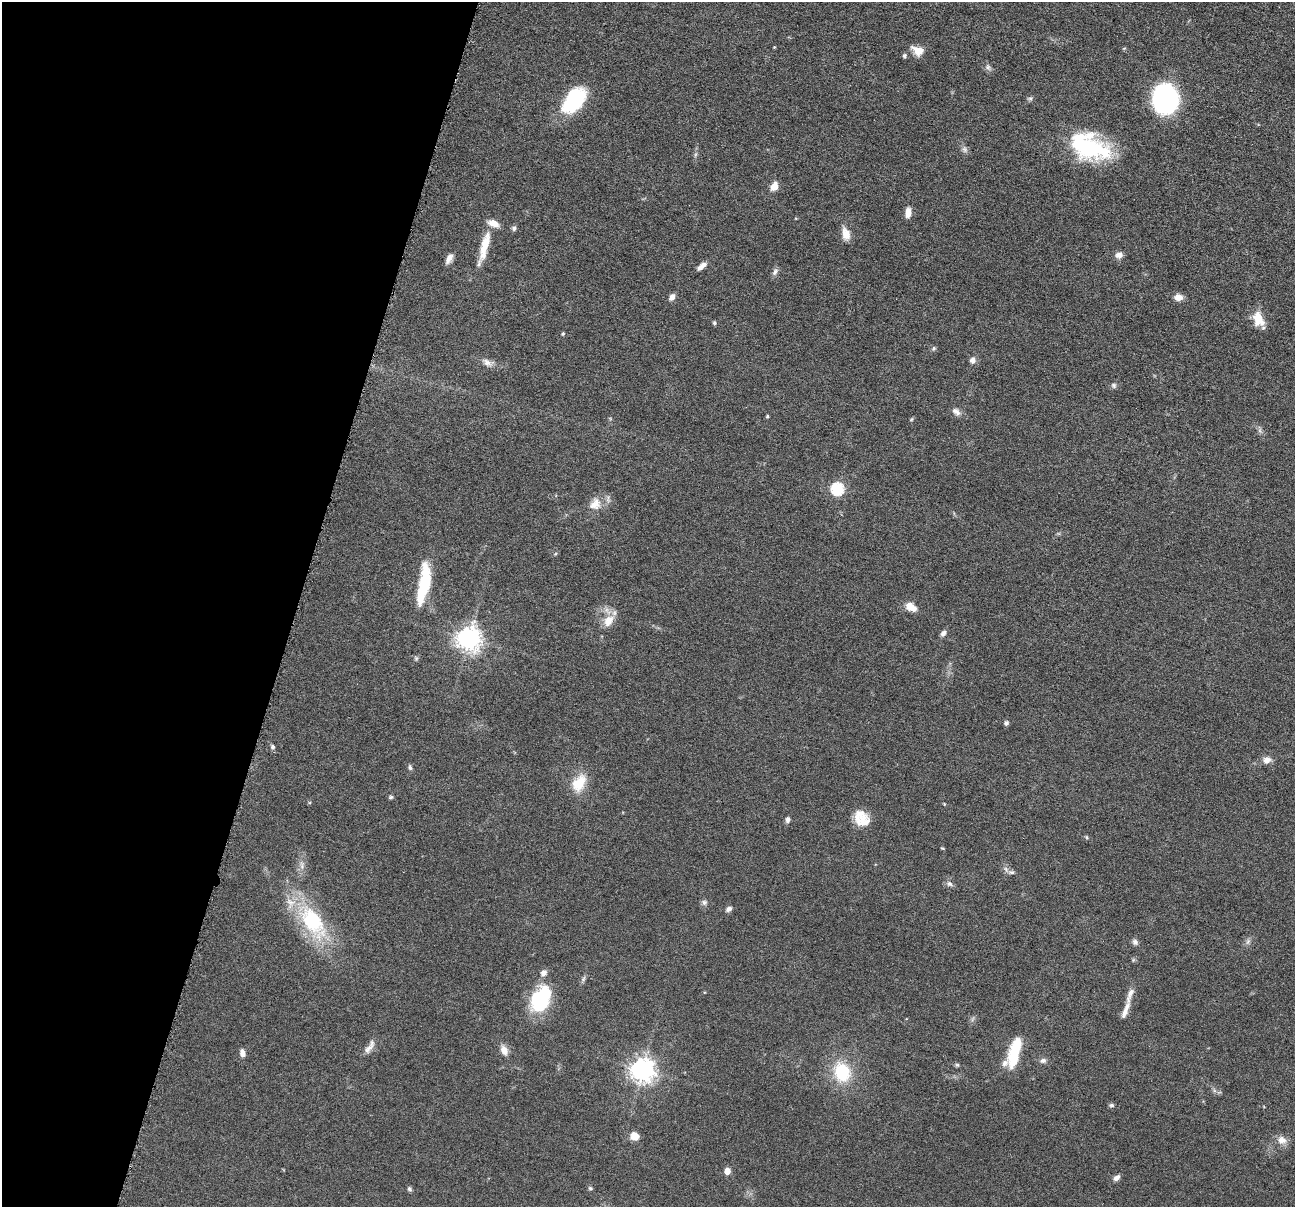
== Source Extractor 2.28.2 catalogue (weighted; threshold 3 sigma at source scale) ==
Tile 9 of 4 x 4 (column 1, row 3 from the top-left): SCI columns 6-1298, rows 1457-2661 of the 5183 x 5197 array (HDU 1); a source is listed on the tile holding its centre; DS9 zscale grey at full resolution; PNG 1297 x 1209 px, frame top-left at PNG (2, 2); no overlay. Shown black and unused: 23% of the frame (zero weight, under 4 of 8 exposures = <1% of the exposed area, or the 3 px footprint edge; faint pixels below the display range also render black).
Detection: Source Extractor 2.28.2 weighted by HDU 2 'WHT'; one run over the whole footprint, this tile lists its part. Background 0.0365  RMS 0.0036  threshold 0.0148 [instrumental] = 3 sigma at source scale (4.09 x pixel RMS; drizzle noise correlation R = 1.36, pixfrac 0.8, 0.05/0.05 arcsec/px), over >= 5 px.
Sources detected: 84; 3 inside a brighter object's white glare — not listed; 6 inside a brighter listed object's ellipse — not listed separately; the other 75 listed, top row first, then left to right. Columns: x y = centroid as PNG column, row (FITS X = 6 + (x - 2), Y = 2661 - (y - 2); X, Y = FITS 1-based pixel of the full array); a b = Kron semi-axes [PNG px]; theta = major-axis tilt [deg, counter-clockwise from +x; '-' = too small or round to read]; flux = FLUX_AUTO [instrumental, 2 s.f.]
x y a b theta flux
918 51 15 10 -28 3.8
904 56 6 5 - 0.62
988 67 8 7 - 1.1
572 98 33 17 54 22
1030 98 6 4 -1 0.61
1165 99 25 21 -85 53
1091 148 43 28 -27 33
964 149 9 7 -54 1.1
774 187 9 8 - 3.3
908 213 12 7 84 2.5
514 228 6 6 - 0.89
846 234 15 9 -75 3.7
484 247 45 9 75 7.6
1119 255 9 8 - 1.8
449 259 13 6 61 2
703 265 11 6 31 1.7
775 272 10 6 73 1.2
672 297 9 6 58 1.5
1178 297 9 7 -2 2.7
1258 319 17 12 -72 6.1
714 323 5 5 - 0.54
563 334 4 4 - 0.43
934 348 7 5 72 0.54
972 360 7 7 - 1.5
487 362 15 8 -39 2.1
1114 385 7 6 - 0.82
956 411 12 7 -37 1.6
767 416 4 3 - 0.44
911 419 6 4 46 0.41
837 489 6 6 - 42
595 504 19 15 50 4.6
555 554 5 4 - 0.39
424 584 46 12 80 18
911 607 14 9 -28 3.5
608 621 17 12 53 4.6
943 633 8 5 50 1.3
469 638 8 8 - 290
1006 723 6 6 - 0.75
272 747 7 5 -74 0.82
1267 760 10 8 21 2.3
410 767 7 5 -75 0.74
579 783 24 16 57 7.9
391 797 6 5 - 0.6
944 804 4 4 - 0.27
862 819 21 16 -52 6.8
787 820 8 5 83 0.97
1087 837 6 4 -88 0.38
942 848 5 4 - 0.33
302 865 12 5 -85 1.7
1012 872 8 5 -3 0.9
949 884 9 7 -41 1.2
704 902 8 7 - 0.96
729 909 8 5 36 1.1
312 921 49 25 -57 30
1135 942 8 6 -47 1.2
1248 942 9 5 70 0.93
1133 960 6 4 72 0.45
544 973 8 7 - 1.6
1130 995 28 7 69 2.9
540 999 28 18 64 23
370 1047 22 7 57 2.3
504 1050 12 8 -67 2.6
242 1053 9 6 -77 1.7
1015 1055 27 13 78 10
1043 1060 8 6 21 1.1
957 1065 6 5 - 0.51
643 1070 8 8 - 310
842 1072 20 17 -73 16
1111 1105 7 4 -9 0.62
635 1136 8 8 - 3.5
1282 1140 13 11 -29 2.7
727 1171 5 5 - 3.4
1116 1178 8 5 41 1.4
590 1188 6 5 - 0.56
409 1189 6 6 - 0.72